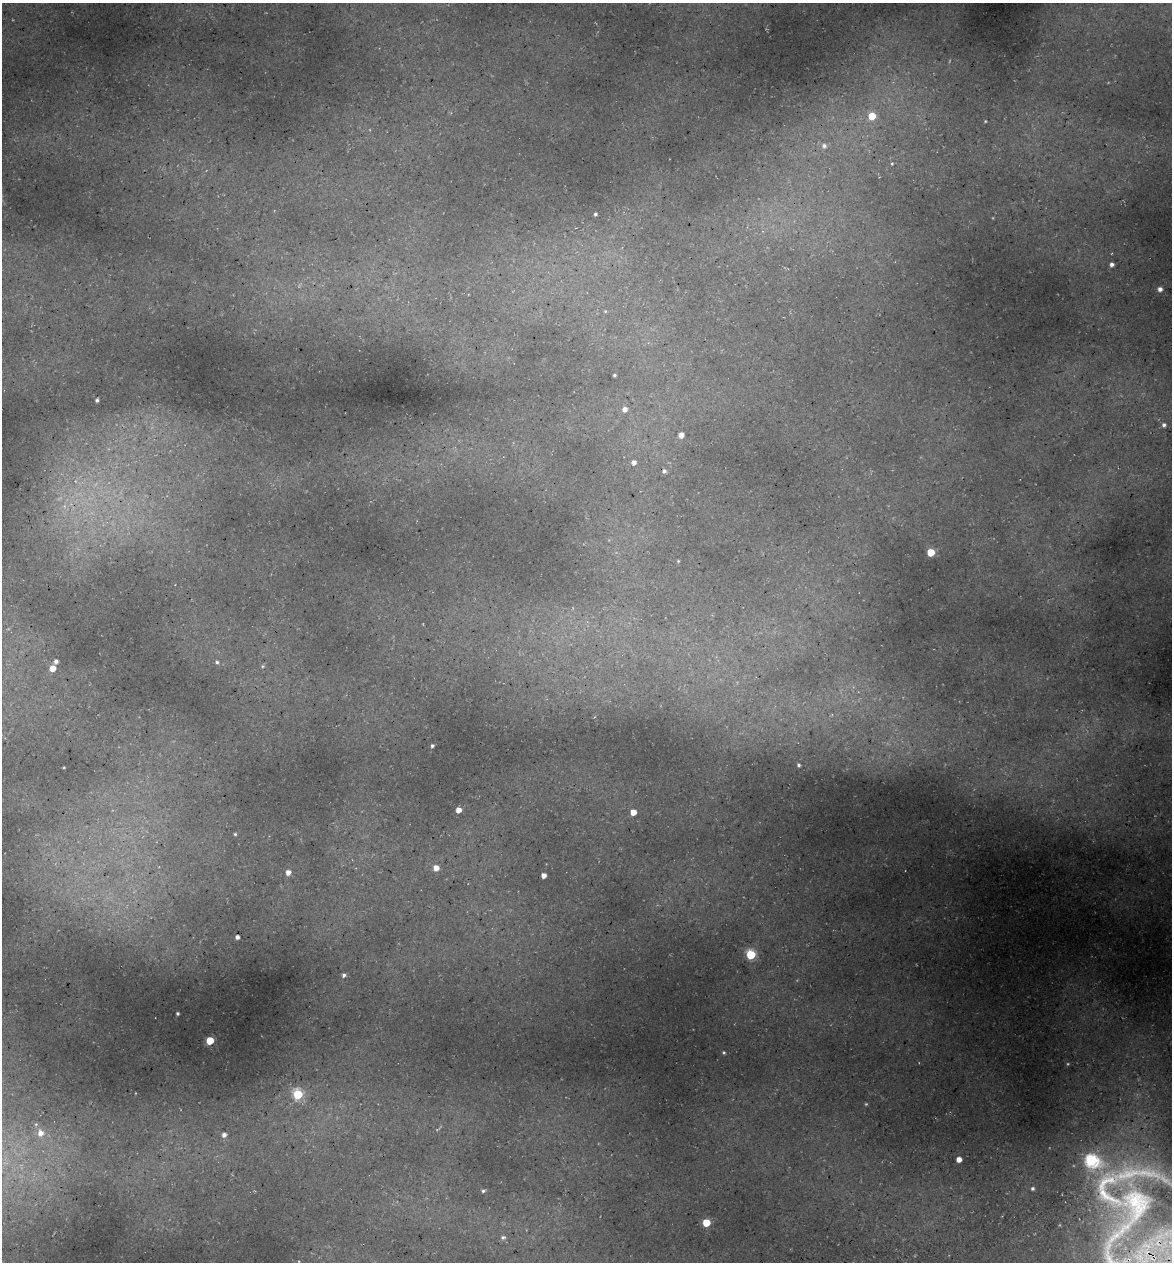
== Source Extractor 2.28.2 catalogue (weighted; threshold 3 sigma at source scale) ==
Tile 6 of 4 x 4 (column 2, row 2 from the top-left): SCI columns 1315-2484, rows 2597-3856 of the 4922 x 5194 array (HDU 1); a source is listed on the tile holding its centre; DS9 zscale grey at full resolution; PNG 1174 x 1264 px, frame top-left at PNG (2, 3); no overlay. Shown black and unused: <1% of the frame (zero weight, under 3 of 5 exposures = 5% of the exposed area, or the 3 px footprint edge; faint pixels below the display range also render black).
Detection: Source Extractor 2.28.2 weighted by HDU 2 'WHT'; one run over the whole footprint, this tile lists its part. Background 0.16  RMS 0.0083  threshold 0.0373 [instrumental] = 3 sigma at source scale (4.5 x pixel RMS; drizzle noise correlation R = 1.50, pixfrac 1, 0.0396/0.0396 arcsec/px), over >= 5 px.
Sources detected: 49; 1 too faint to see at this stretch — not listed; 3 inside a brighter listed object's ellipse — not listed separately; the other 45 listed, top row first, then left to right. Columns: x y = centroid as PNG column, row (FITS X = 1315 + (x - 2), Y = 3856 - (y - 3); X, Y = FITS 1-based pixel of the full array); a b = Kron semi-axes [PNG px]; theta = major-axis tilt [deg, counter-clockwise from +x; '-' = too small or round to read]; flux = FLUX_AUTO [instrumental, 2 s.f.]
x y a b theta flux
872 116 5 5 - 22
985 121 3 3 - 0.72
824 146 7 7 - 3.2
892 163 4 4 - 0.93
595 214 3 3 - 1.5
1112 264 4 4 - 2.8
1160 289 5 5 - 3.6
605 311 5 4 - 0.91
614 375 3 3 - 1.1
97 400 4 3 - 1.9
624 409 5 5 - 4.7
1164 425 6 6 - 2.6
681 435 5 4 - 5.6
634 462 5 5 - 3.4
664 471 6 5 - 1.9
931 552 5 5 - 24
678 561 4 3 - 0.76
56 661 4 4 - 2.9
217 662 5 4 - 1.6
262 666 5 3 - 0.96
52 668 5 5 - 10
432 746 4 4 - 1.7
799 765 3 3 - 1.3
458 810 5 4 - 6.3
633 812 5 4 - 9.3
235 834 4 4 - 1.1
436 868 5 5 - 7.3
288 872 5 5 - 5.6
544 875 4 4 - 5.2
237 937 4 4 - 2.9
751 955 5 5 - 54
344 975 4 4 - 2
177 1013 3 3 - 1.3
210 1040 5 5 - 27
724 1052 4 3 - 0.97
298 1094 6 5 - 55
40 1133 9 8 - 7.4
224 1135 5 5 - 3
959 1159 4 4 - 6.7
1091 1160 9 7 -20 90
1032 1188 5 5 - 1.7
483 1191 4 4 - 1.4
1134 1208 140 47 53 250
706 1223 5 5 - 25
503 1237 7 6 - 2.2
Overlapping masked pixels (flux is a lower limit): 1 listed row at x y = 1134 1208
Isophote crosses this tile's border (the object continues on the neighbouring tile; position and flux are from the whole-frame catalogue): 1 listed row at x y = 1134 1208